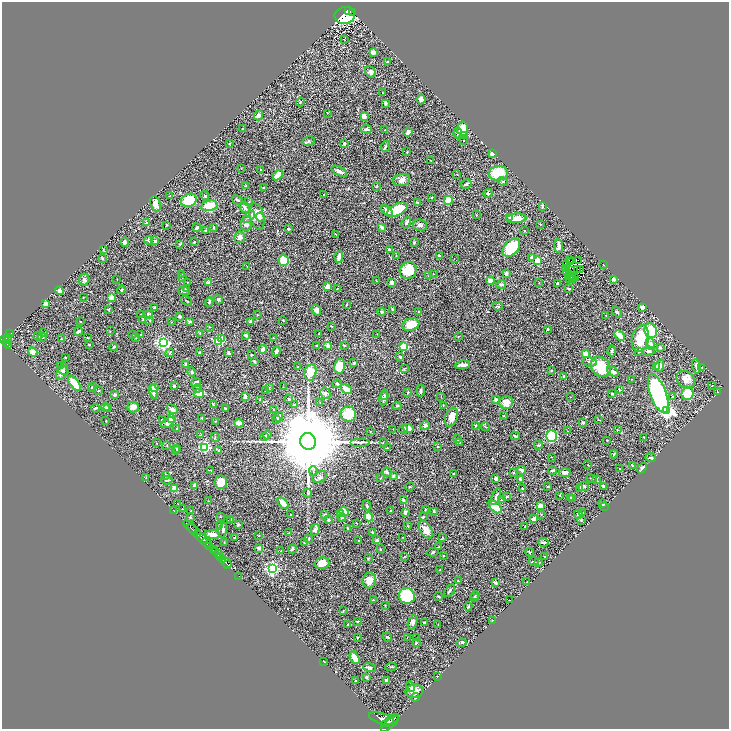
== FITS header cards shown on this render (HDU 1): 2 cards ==
NAXIS1  =                 1454
NAXIS2  =                 1454

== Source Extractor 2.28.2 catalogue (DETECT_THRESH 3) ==
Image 1454 x 1454 px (HDU 1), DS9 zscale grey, zoomed out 1/2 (1 PNG px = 2 x 2 image px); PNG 731 x 731 px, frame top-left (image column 2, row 1454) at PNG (2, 2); each listed source drawn as its Kron ellipse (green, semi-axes under 4 px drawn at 4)
Background 0.448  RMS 0.021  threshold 0.0625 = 3 sigma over >= 5 px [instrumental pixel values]
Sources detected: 527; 26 cannot appear on this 1/2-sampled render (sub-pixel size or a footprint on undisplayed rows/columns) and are neither listed nor drawn; of the other 501, the 500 brightest by FLUX_AUTO listed and drawn (1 fainter detections omitted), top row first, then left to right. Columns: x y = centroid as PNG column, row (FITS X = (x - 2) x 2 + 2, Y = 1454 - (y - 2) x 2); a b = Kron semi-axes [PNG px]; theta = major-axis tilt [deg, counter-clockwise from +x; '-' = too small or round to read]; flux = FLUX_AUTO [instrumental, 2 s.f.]
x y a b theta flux
348 10 4 3 - 160
353 13 2 1 - 18
345 15 10 8 11 470
344 39 2 2 - 1.4
373 52 2 2 - 51
388 62 3 3 - 6.4
370 72 6 5 - 13
382 93 2 1 - 1.3
421 99 5 3 - 18
300 102 4 2 - 3
386 103 4 3 - 8.4
327 113 2 1 - 1.3
259 115 5 4 - 11
364 116 4 3 - 24
243 128 2 1 - 2.3
366 129 5 3 - 7.3
462 129 7 5 88 62
385 130 2 2 - 3.3
408 132 5 3 - 16
458 133 5 4 - 8
465 135 3 3 - 47
464 140 2 1 - 1.2
309 141 6 4 13 6
229 143 3 2 - 2.3
344 143 3 3 - 6.4
386 146 5 3 - 6.4
407 152 3 2 - 2.4
492 154 4 3 - 9.4
431 160 3 2 - 2
241 168 2 1 - 1.6
260 169 2 1 - 1.6
339 171 8 3 -28 17
498 173 9 7 8 98
457 174 2 1 - 1
278 175 6 3 45 57
402 180 8 6 12 17
503 181 5 3 - 4.9
466 184 5 2 - 8.7
246 186 2 2 - 3.1
377 186 3 2 - 1.8
263 187 3 2 - 3
488 193 4 4 - 5.8
324 194 2 1 - 1.7
170 196 2 2 - 2.1
205 196 4 2 - 4.2
432 197 2 2 - 2.7
189 200 8 6 23 120
237 200 6 3 -30 5.5
448 200 4 3 - 96
249 202 3 2 - 1.9
417 202 4 2 - 2.5
155 204 8 4 -69 32
209 206 8 5 10 65
542 206 4 2 - 4.8
245 208 6 4 -58 10
397 210 11 5 26 110
387 211 7 4 -43 16
476 215 3 2 - 1.8
257 216 14 7 -76 60
249 217 7 3 48 8.3
260 217 4 3 - 28
509 217 3 3 - 4.7
516 218 10 5 5 39
146 223 4 2 - 3.6
246 223 7 5 87 14
406 223 6 3 59 7.5
540 224 3 2 - 1.6
166 225 3 2 - 3.3
420 225 7 5 -10 11
382 227 4 2 - 14
197 228 4 3 - 8.2
213 228 3 2 - 4
288 229 3 2 - 5.4
525 230 2 2 - 1.4
205 231 3 2 - 2.8
336 234 2 2 - 1.9
240 237 6 5 - 13
149 240 4 3 - 6.4
155 241 3 2 - 6.7
125 242 5 4 - 13
194 242 3 3 - 3.3
414 243 3 2 - 4.8
180 244 3 3 - 3
559 246 7 3 -85 19
511 248 10 7 47 220
103 250 4 3 - 2.9
389 250 3 2 - 5.9
396 255 2 2 - 1.5
439 256 4 3 - 5.8
339 257 6 2 80 28
531 257 4 2 - 5.4
102 258 3 2 - 6.4
454 259 2 1 - 1.1
570 260 2 1 - 0.6
284 261 5 5 - 66
538 261 4 3 - 79
578 261 2 1 - 1.3
571 262 2 1 - 0.89
567 265 3 1 - 0.33
603 265 2 2 - 2.5
247 266 2 1 - 1.1
565 269 2 1 - 2.3
578 269 3 2 - 3.1
580 269 2 1 - 0.22
408 270 9 8 - 71
571 270 2 1 - 1
506 273 2 2 - 15
567 273 3 1 - 1.2
182 274 2 1 - 1.6
433 274 2 2 - 1.3
429 276 3 2 - 1.9
570 276 2 1 - 0.77
571 276 2 1 - 1.8
182 277 2 2 - 1.3
574 277 2 1 - 0.14
569 278 2 1 - 1.5
117 279 2 2 - 1.3
572 279 2 1 - 2.5
613 279 4 3 - 9.8
84 280 6 5 - 10
376 281 2 2 - 1.5
490 281 4 3 - 17
187 282 2 1 - 1.1
209 282 2 2 - 35
392 282 2 2 - 42
539 283 2 1 - 1.1
557 283 3 3 - 4.4
501 284 5 3 - 7.6
328 287 4 3 - 25
186 289 3 3 - 2.6
337 289 3 2 - 2.1
569 289 3 2 - 3
121 290 4 3 - 6
60 291 4 3 - 12
184 291 6 3 -10 4.9
83 298 2 1 - 1.4
111 298 3 3 - 56
218 300 5 3 - 5.2
186 301 6 2 -34 3.9
209 302 5 3 - 4.2
46 303 4 3 - 21
346 304 3 2 - 2.5
498 306 5 3 - 4.6
642 307 3 3 - 22
154 308 4 2 - 4.5
109 309 4 2 - 4.3
392 309 3 2 - 2.3
316 310 5 4 - 14
418 311 2 1 - 1.3
382 312 4 3 - 5.6
617 312 6 3 -51 5.5
141 314 3 2 - 2.9
149 314 4 2 - 4.8
257 315 3 2 - 1.9
180 316 3 3 - 9.1
606 316 2 2 - 2.5
143 319 3 2 - 2.4
150 320 3 2 - 3.1
283 320 2 2 - 2.8
190 321 3 2 - 4.8
251 321 3 2 - 6
81 322 2 2 - 2.2
172 322 2 2 - 1.5
411 324 9 6 16 61
331 326 3 1 - 1.8
209 327 2 2 - 1.6
547 329 3 2 - 1.7
78 331 4 3 - 9.3
110 331 2 2 - 1.9
651 331 7 6 - 85
44 333 3 2 - 3
200 333 4 2 - 3.5
319 333 2 1 - 1.9
10 334 3 1 - 24
141 334 3 3 - 2.9
377 334 2 2 - 1.2
132 335 2 2 - 1.6
246 335 3 2 - 17
619 335 6 3 -44 41
38 336 4 3 - 4.5
459 336 3 2 - 2.1
8 337 3 3 - 270
42 337 4 3 - 4.4
88 338 2 2 - 2.3
136 338 3 2 - 1.8
273 338 2 2 - 2
640 338 13 8 79 120
8 339 3 2 - 180
61 339 3 2 - 1.8
222 339 3 2 - 58
5 340 3 2 - 370
218 341 3 3 - 230
163 343 4 3 - 890
7 344 2 1 - 38
650 344 6 4 -73 19
89 345 2 2 - 2
9 346 3 2 - 120
317 346 2 2 - 4.7
328 346 4 3 - 16
344 346 3 2 - 4.4
403 346 3 3 - 150
114 347 4 2 - 5.2
660 347 2 2 - 10
263 349 4 4 - 16
276 351 5 3 - 12
612 351 5 3 - 5.9
649 351 6 4 9 9.9
33 352 5 3 - 60
639 352 3 3 - 2.8
170 353 4 2 - 3.8
199 353 3 2 - 2.5
228 353 4 3 - 5.9
586 354 2 2 - 79
251 355 2 2 - 2.5
66 357 2 2 - 2.5
400 357 3 3 - 8.2
254 361 3 2 - 5.7
590 362 7 4 -13 9.6
354 363 3 3 - 7.6
186 364 2 2 - 29
462 365 7 3 6 18
60 366 3 2 - 2.6
339 366 7 5 77 86
656 366 4 3 - 41
659 366 6 4 70 17
696 366 7 3 -77 6.9
298 367 2 2 - 1.3
601 367 11 9 -47 130
702 367 3 2 - 2.6
404 369 3 2 - 2.2
63 370 5 3 - 8.4
551 370 2 2 - 6.1
62 372 9 5 63 19
192 372 5 3 - 5.4
310 372 8 6 77 52
613 372 6 4 -37 8
564 377 3 2 - 11
632 379 2 1 - 1.3
686 380 10 8 -44 29
74 383 9 4 -53 77
196 383 5 3 - 15
337 384 4 2 - 4.6
712 385 2 2 - 1.3
174 386 2 2 - 7.5
93 387 3 2 - 4.3
154 387 4 4 - 19
283 387 2 1 - 1.3
198 388 4 3 - 4.2
269 388 3 2 - 1.4
92 389 2 2 - 2.2
346 389 6 3 -37 51
265 390 3 2 - 1.3
619 390 3 2 - 3.2
98 391 2 2 - 2.1
421 391 6 2 83 6.5
153 392 7 3 -79 17
408 392 3 2 - 4.3
717 392 2 1 - 1.3
199 393 5 4 - 35
325 393 6 5 - 12
612 394 2 2 - 4.3
658 394 20 8 -70 630
688 394 6 6 - 95
115 395 3 2 - 7.1
384 395 3 3 - 4.9
245 396 4 3 - 8.5
384 397 8 2 82 8.4
441 397 3 2 - 1.5
570 397 2 1 - 1.1
673 397 3 2 - 3.1
260 399 4 2 - 2
289 399 4 3 - 4.6
496 400 3 3 - 10
320 402 2 2 - 1.6
506 403 7 6 - 31
213 405 3 2 - 2.4
294 405 3 3 - 5.9
443 405 2 1 - 1.6
397 406 4 3 - 3.5
105 407 4 2 - 8.1
108 407 3 2 - 4.5
133 407 6 5 - 20
96 408 4 3 - 5.3
225 408 3 2 - 4.2
172 409 6 4 -35 15
274 410 3 2 - 2.2
667 411 4 3 - 870
348 414 7 7 - 79
504 416 3 2 - 2
279 417 5 3 - 6
451 417 10 6 71 38
202 418 3 2 - 2.8
171 419 2 2 - 100
276 419 2 2 - 3
162 420 2 2 - 2.4
599 420 2 2 - 1.5
106 421 3 2 - 1.6
215 421 2 2 - 1.2
168 423 7 4 35 17
239 423 4 4 - 24
583 423 3 3 - 4.6
425 425 5 4 - 11
476 426 3 2 - 4.4
485 426 4 1 - 2.5
177 428 2 2 - 2
408 428 5 4 - 23
393 429 2 1 - 1
403 429 4 3 - 5.2
617 429 3 2 - 1.3
370 431 2 1 - 1.6
568 431 3 2 - 1.6
200 435 3 2 - 2
267 435 4 3 - 3.9
264 436 3 2 - 2.2
515 436 4 2 - 6.6
551 436 6 5 - 160
215 437 4 3 - 4
644 437 2 2 - 2.7
457 439 3 2 - 5.9
607 440 3 2 - 3.2
308 441 8 8 - 74000
361 442 10 3 0 9.1
383 442 3 2 - 1.6
156 443 2 2 - 1.6
459 443 3 2 - 2.7
538 445 4 2 - 4.7
167 446 3 2 - 2
438 446 2 2 - 2.8
205 447 3 3 - 370
177 448 4 2 - 2.6
387 448 4 2 - 2.4
176 450 4 2 - 2.4
178 450 4 2 - 3
219 450 3 3 - 3.2
614 454 4 2 - 3.9
551 457 2 1 - 1.3
651 457 5 3 - 4.5
588 465 2 2 - 1.4
633 466 3 2 - 5.5
642 468 6 2 49 10
620 469 3 2 - 1.8
211 470 3 2 - 1.7
522 470 4 3 - 9.5
553 470 4 2 - 6.5
313 471 5 2 - 3.3
387 472 4 3 - 8
513 473 3 2 - 3.2
565 473 6 3 3 16
454 474 2 2 - 3
165 475 4 3 - 2.9
393 476 3 2 - 4.9
319 477 7 5 30 10
146 478 3 2 - 2
381 478 2 2 - 2.1
496 479 4 3 - 13
520 479 3 2 - 8.5
591 479 5 2 - 2.3
596 479 3 3 - 3
167 480 6 2 -1 6.5
221 482 6 6 - 51
195 486 4 3 - 8.2
548 486 4 3 - 4.3
584 486 5 4 - 8.5
604 486 3 3 - 19
410 487 4 2 - 2.3
580 488 3 3 - 6.1
174 489 4 4 - 38
522 489 2 2 - 6.8
308 493 5 2 - 2.8
560 495 3 2 - 3.4
496 497 9 3 70 14
507 497 2 2 - 2.1
571 497 3 3 - 3.2
572 498 3 3 - 4.4
403 500 3 3 - 8.6
501 500 2 2 - 2.4
209 501 3 2 - 1.9
283 503 7 3 -50 47
178 504 2 2 - 1.4
602 504 4 2 - 5.4
367 505 5 2 - 3.5
540 506 4 3 - 21
604 506 2 1 - 1.1
495 507 7 4 -43 67
182 509 2 1 - 1.6
425 509 3 2 - 1.6
173 510 3 1 - 8
191 511 4 3 - 2.9
390 511 3 2 - 2.9
434 511 3 2 - 8.2
344 512 5 3 - 52
405 512 3 2 - 11
583 513 4 2 - 2.4
340 514 4 3 - 9.3
541 514 3 2 - 2
578 514 4 4 - 6.6
290 515 2 1 - 1.4
325 515 3 3 - 11
190 517 3 2 - 3.5
221 517 3 2 - 2.1
342 517 4 4 - 8.8
369 517 4 3 - 120
423 517 4 3 - 4.9
231 519 3 2 - 5
534 519 3 2 - 19
329 520 3 3 - 6.5
581 520 4 3 - 2.7
228 521 2 2 - 3.3
356 523 2 1 - 1.2
220 525 4 3 - 3.4
238 525 3 3 - 4.2
408 526 2 2 - 2.1
190 527 9 2 -45 170
525 527 2 2 - 7.2
348 529 3 3 - 3.1
223 530 7 3 76 7.6
315 530 6 3 74 19
426 530 10 5 -59 35
194 531 8 2 -44 700
372 532 3 3 - 7.1
289 533 3 2 - 2.8
198 534 2 2 - 410
212 534 7 3 -6 25
259 536 2 2 - 1.5
403 537 2 2 - 1.4
234 538 2 2 - 1.7
309 538 4 3 - 2.5
443 538 4 2 - 2.3
202 539 6 2 -38 1500
377 540 3 2 - 7.9
358 541 2 2 - 2.3
224 542 2 2 - 1.4
304 542 3 2 - 7.6
543 542 5 3 - 5.9
206 543 5 1 - 190
210 546 3 2 - 360
439 547 2 2 - 2.6
259 548 2 2 - 18
292 549 4 3 - 5.9
380 549 2 2 - 3.2
213 550 3 1 - 180
281 551 2 1 - 1.2
216 552 2 2 - 69
433 552 6 3 9 4.2
530 552 4 3 - 3.5
219 554 3 2 - 160
444 556 3 2 - 2.5
544 556 2 2 - 1.9
220 557 2 1 - 110
404 557 3 2 - 1.8
368 558 3 3 - 3.2
223 559 3 2 - 500
226 562 6 2 -44 560
533 562 5 2 - 6.2
322 563 7 5 16 34
539 563 4 2 - 2.5
228 564 2 1 - 140
272 569 4 3 - 830
440 570 3 2 - 1.8
239 576 2 1 - 20
369 580 8 6 85 37
458 581 2 2 - 4.3
527 582 3 2 - 2.1
495 583 4 2 - 8.4
450 591 7 2 54 6.5
475 595 4 2 - 3.4
407 596 8 7 - 280
439 597 4 3 - 4.1
474 597 3 2 - 2.7
373 600 3 2 - 4.2
509 600 2 2 - 1.5
385 605 3 2 - 1.9
468 606 4 2 - 4.7
343 611 4 2 - 2.1
492 620 2 2 - 1.8
357 622 3 2 - 4.2
413 622 7 4 68 10
425 623 3 2 - 7.4
347 625 3 2 - 6.3
438 625 2 2 - 1.2
357 637 3 2 - 3.3
387 637 5 3 - 4.1
407 638 3 2 - 1.4
417 638 2 2 - 1.5
416 643 2 2 - 4.6
461 643 5 3 - 4.4
354 658 7 3 -62 34
324 662 2 1 - 1.3
391 667 6 2 9 3.3
370 668 7 4 -16 9.5
437 676 2 1 - 1.5
366 677 2 2 - 17
356 680 2 2 - 1.5
386 681 4 3 - 9.2
411 687 5 4 - 8.6
414 691 9 6 9 32
415 697 4 3 - 4.3
381 718 13 5 -17 3300
390 721 10 2 32 2500
390 724 11 3 40 4100
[1 fainter detection neither listed nor drawn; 26 sub-pixel or undisplayed-footprint detections neither listed nor drawn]